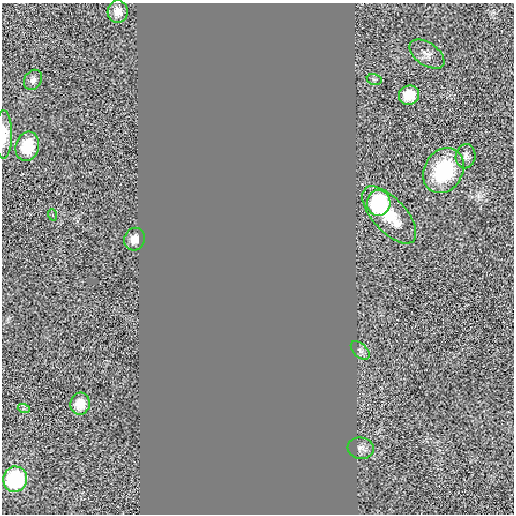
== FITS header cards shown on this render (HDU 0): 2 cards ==
NAXIS1  =                  512 / length of data axis 1
NAXIS2  =                  512 / length of data axis 2

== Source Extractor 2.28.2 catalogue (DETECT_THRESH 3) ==
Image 512 x 512 px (HDU 0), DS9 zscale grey, 1 PNG px = 1 image px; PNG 516 x 516 px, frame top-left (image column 1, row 512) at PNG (2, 3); each listed source drawn as its Kron ellipse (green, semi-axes under 4 px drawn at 4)
Background 0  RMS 0.0027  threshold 0.00809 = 3 sigma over >= 5 px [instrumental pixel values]
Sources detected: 18; all 18 listed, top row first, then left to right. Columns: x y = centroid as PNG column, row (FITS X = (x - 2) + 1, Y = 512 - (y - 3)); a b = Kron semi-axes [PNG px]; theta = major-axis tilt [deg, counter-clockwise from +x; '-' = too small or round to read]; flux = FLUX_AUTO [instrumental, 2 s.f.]
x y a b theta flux
118 12 11 10 - 1.7
427 54 20 11 -35 1.5
374 79 7 5 -12 0.32
33 80 11 8 59 0.84
409 95 10 9 - 3.7
4 134 24 8 89 3.2
27 146 15 11 75 4.8
466 156 12 10 80 0.94
443 171 24 19 59 14
379 203 13 11 83 22
53 215 6 3 -71 0.19
389 215 35 16 -48 6.5
134 239 11 10 - 1.5
360 350 11 6 -44 0.65
80 404 11 9 84 2.7
24 409 6 4 -18 0.28
361 448 13 10 -7 1.1
15 479 13 12 - 19
At the frame edge (FLAGS 8, measured only in part): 1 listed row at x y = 4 134